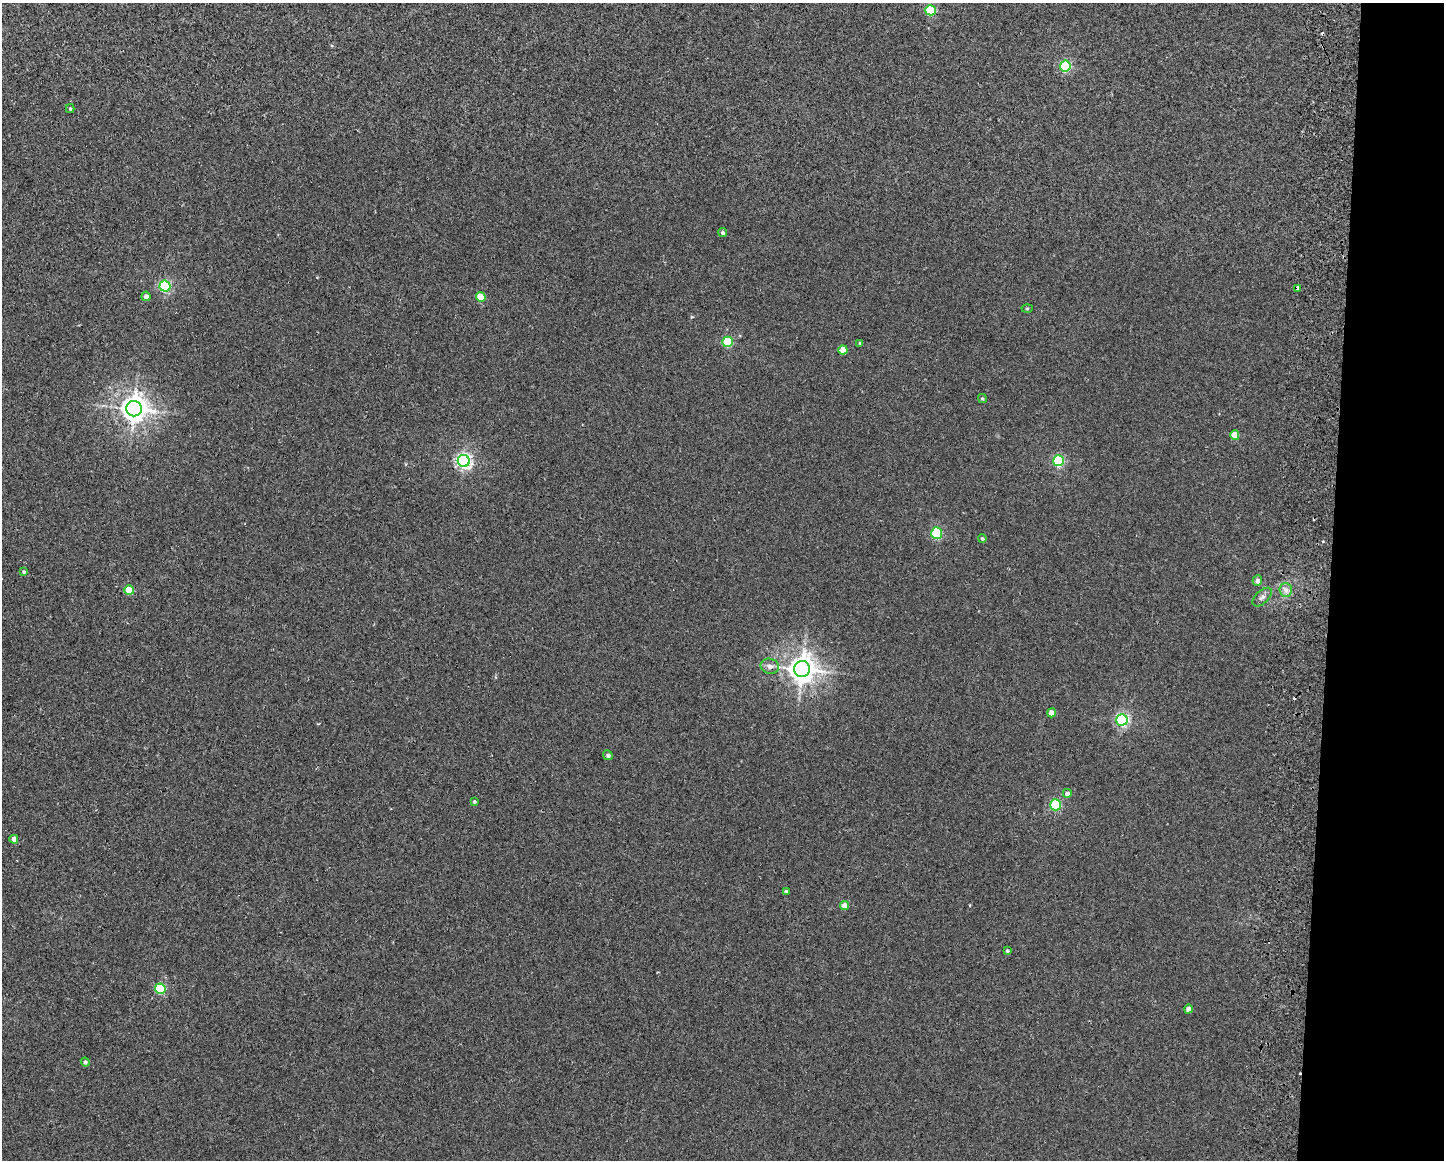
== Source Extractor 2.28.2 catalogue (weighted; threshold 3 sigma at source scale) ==
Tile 9 of 3 x 4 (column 3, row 3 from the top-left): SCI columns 3051-4492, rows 1172-2329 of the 4771 x 4656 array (HDU 1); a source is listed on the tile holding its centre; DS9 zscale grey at full resolution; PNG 1446 x 1162 px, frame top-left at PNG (2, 3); each listed source drawn as its Kron ellipse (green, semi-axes under 4 px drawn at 4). Shown black and unused: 8% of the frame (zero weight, under 2 of 3 exposures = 3% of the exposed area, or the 3 px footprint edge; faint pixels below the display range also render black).
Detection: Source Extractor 2.28.2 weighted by HDU 2 'WHT'; one run over the whole footprint, this tile lists its part. Background 0.0271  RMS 0.0067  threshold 0.03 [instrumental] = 3 sigma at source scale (4.5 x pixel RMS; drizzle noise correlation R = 1.50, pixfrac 1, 0.05/0.05 arcsec/px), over >= 5 px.
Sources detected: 43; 4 cosmic-ray / hot-pixel residue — neither listed nor drawn; the other 39 listed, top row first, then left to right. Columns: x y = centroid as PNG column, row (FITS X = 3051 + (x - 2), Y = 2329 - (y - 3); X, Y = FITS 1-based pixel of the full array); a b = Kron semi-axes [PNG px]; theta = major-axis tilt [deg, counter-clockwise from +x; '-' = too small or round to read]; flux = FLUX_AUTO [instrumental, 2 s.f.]
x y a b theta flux
931 10 5 5 - 48
1065 66 5 5 - 71
70 109 4 4 - 0.89
723 233 4 4 - 1.6
165 286 5 5 - 82
1297 288 4 3 - 4.9
146 296 5 4 - 2.5
481 297 5 4 - 14
1027 308 5 3 - 0.59
728 342 5 5 - 32
860 343 3 3 - 1.1
843 350 5 4 - 12
982 398 4 4 - 0.78
134 409 8 7 - 670
1235 435 5 4 - 13
464 461 6 6 - 170
1058 461 5 5 - 73
937 533 6 5 - 44
982 539 4 4 - 1.2
24 572 4 4 - 1
1257 581 5 4 - 3.1
129 590 5 4 - 18
1286 590 7 6 - 2.5
1262 597 12 6 43 2.4
770 666 9 7 -13 3.6
802 669 8 8 - 720
1052 713 4 4 - 7
1122 720 6 5 - 110
608 755 5 4 - 1.8
1067 793 4 4 - 2.6
474 801 4 4 - 0.91
1055 805 5 5 - 52
14 839 4 4 - 4.6
786 891 3 3 - 1.2
844 906 4 4 - 6
1007 951 4 4 - 0.89
160 989 5 5 - 45
1188 1009 4 4 - 4.1
85 1062 4 4 - 1.4
Overlapping masked pixels (flux is a lower limit): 1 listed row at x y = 1297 288